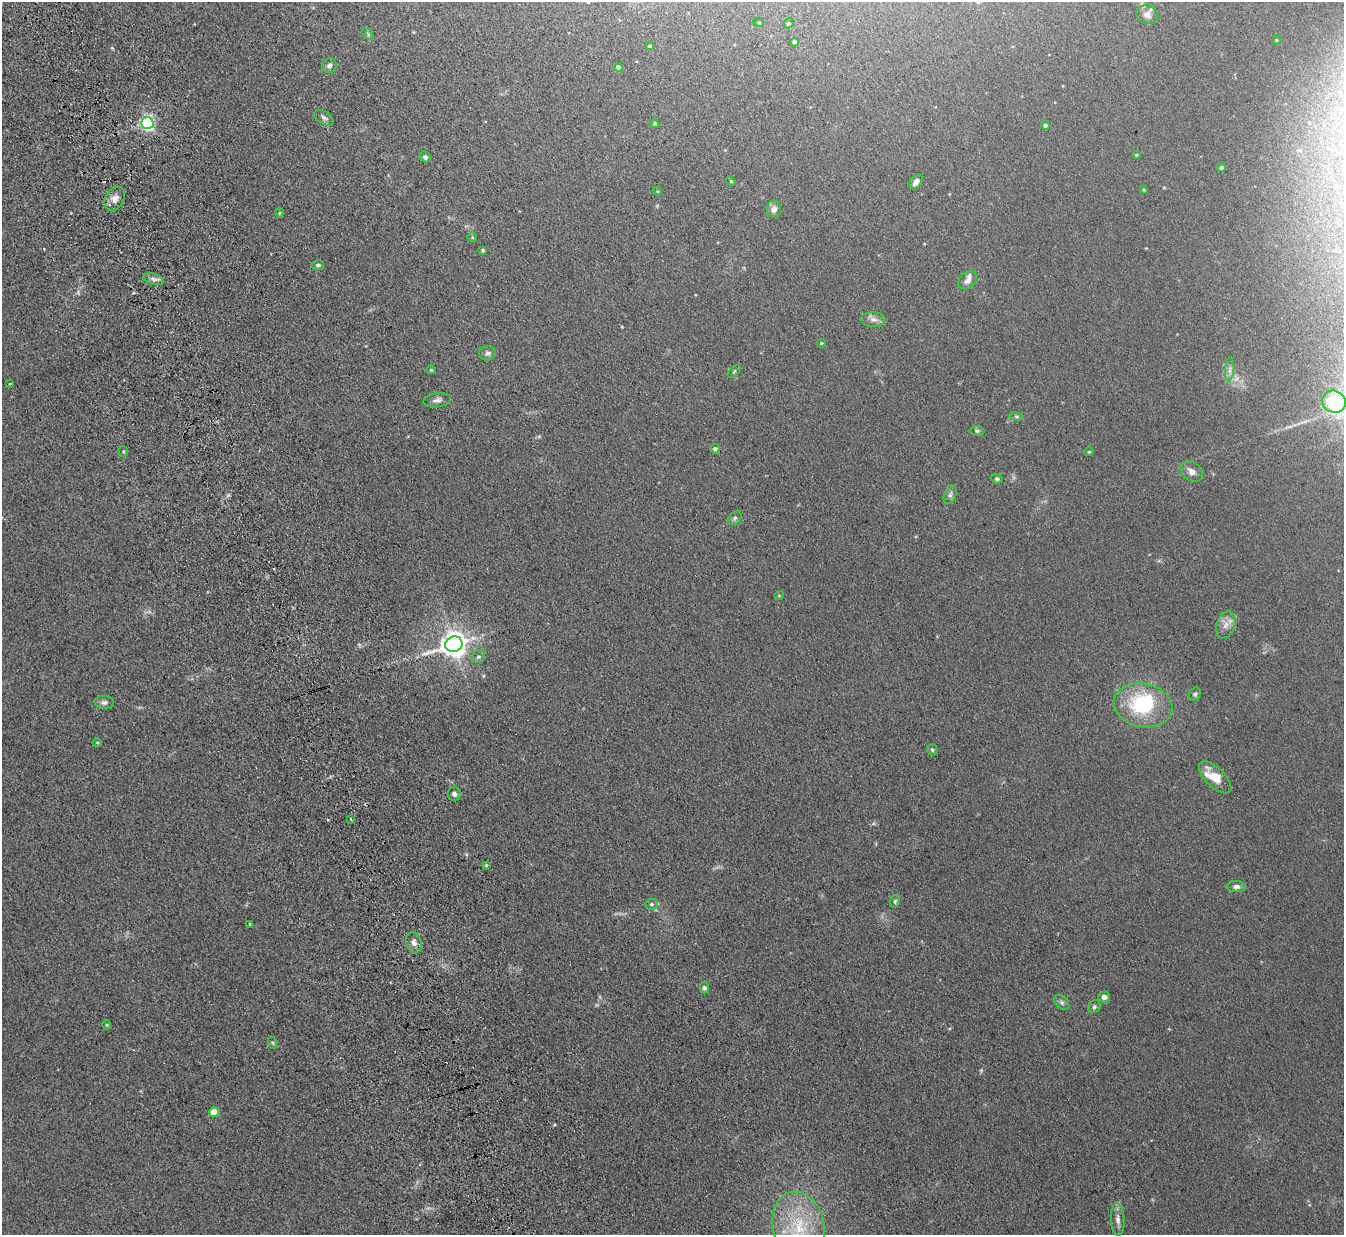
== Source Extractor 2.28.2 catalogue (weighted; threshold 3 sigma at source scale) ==
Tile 11 of 4 x 4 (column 3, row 3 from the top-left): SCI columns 2759-4100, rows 1403-2635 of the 5515 x 5398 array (HDU 1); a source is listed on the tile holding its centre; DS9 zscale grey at full resolution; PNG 1346 x 1237 px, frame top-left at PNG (2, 2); each listed source drawn as its Kron ellipse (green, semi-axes under 4 px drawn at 4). Shown black and unused: <1% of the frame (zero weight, under 3 of 5 exposures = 4% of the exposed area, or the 3 px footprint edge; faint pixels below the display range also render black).
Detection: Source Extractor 2.28.2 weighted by HDU 2 'WHT'; one run over the whole footprint, this tile lists its part. Background 0.0415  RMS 0.0047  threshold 0.0211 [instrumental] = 3 sigma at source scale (4.5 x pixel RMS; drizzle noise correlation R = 1.50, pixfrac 1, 0.05/0.05 arcsec/px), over >= 5 px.
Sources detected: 82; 5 too faint to see at this stretch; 1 inside a brighter object's white glare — neither listed nor drawn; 3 inside a brighter listed object's ellipse — not listed separately; the other 73 listed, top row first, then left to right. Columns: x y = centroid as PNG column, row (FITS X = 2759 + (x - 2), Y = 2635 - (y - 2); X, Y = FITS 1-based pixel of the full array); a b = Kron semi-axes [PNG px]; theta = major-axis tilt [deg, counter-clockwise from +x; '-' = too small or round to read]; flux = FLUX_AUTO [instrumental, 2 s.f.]
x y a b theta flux
1147 15 11 9 -24 2.9
759 23 5 3 - 0.4
788 23 5 4 - 0.64
368 34 7 4 -48 0.69
1276 40 4 4 - 0.44
794 42 4 4 - 1.3
650 46 4 3 - 0.8
329 66 7 7 - 1.5
618 67 4 4 - 2.5
324 118 10 6 -34 1.5
147 123 6 6 - 120
654 123 5 4 - 0.75
1045 125 4 4 - 1.6
1136 155 3 3 - 0.45
425 157 6 5 - 1.2
1221 167 4 4 - 1.1
731 181 5 4 - 0.55
916 182 8 5 53 2.5
1144 189 3 3 - 0.51
657 191 4 3 - 0.44
115 199 13 9 59 3.4
774 209 8 7 - 2.5
279 213 4 4 - 0.48
472 237 5 5 - 0.6
483 250 3 3 - 0.82
318 265 6 5 - 0.94
154 279 10 5 -15 1.8
968 280 10 7 42 2.3
873 319 12 7 -2 2.4
821 343 4 3 - 0.56
488 353 8 7 - 1.6
1230 369 12 4 85 1.8
431 370 4 4 - 0.61
734 371 8 3 45 0.64
10 383 3 2 - 0.31
437 400 14 7 7 2.1
1334 402 12 11 - 100
1016 417 7 4 -9 0.84
977 431 7 4 0 0.84
715 449 5 5 - 1.4
123 452 5 4 - 0.61
1089 452 5 4 - 0.47
1192 472 12 8 -37 3
997 479 5 5 - 0.96
950 495 10 6 69 1.4
735 518 8 5 42 1.1
779 595 5 3 - 0.37
1226 625 14 9 71 3.9
454 644 9 7 18 510
478 657 7 6 - 1.2
1195 694 7 5 62 1.1
104 702 10 6 -5 1.8
1143 705 29 21 -12 38
97 742 4 3 - 0.44
932 750 5 5 - 0.91
1215 777 21 9 -45 8.3
454 794 7 6 - 1.8
351 819 3 3 - 0.5
486 865 4 3 - 0.64
1236 887 9 5 -3 1.7
895 901 6 5 - 0.87
651 904 7 5 2 0.97
250 924 3 3 - 0.7
414 943 10 7 -76 2.5
704 988 5 4 - 1.1
1104 997 6 5 - 2.5
1062 1002 9 5 -45 1.2
1094 1007 6 6 - 1.1
107 1025 4 3 - 0.38
273 1043 6 4 -71 0.65
214 1112 5 4 - 9.9
1118 1220 16 6 -87 3
799 1227 36 26 -78 32
Isophote crosses this tile's border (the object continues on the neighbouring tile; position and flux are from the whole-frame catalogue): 2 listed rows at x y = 1334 402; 799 1227